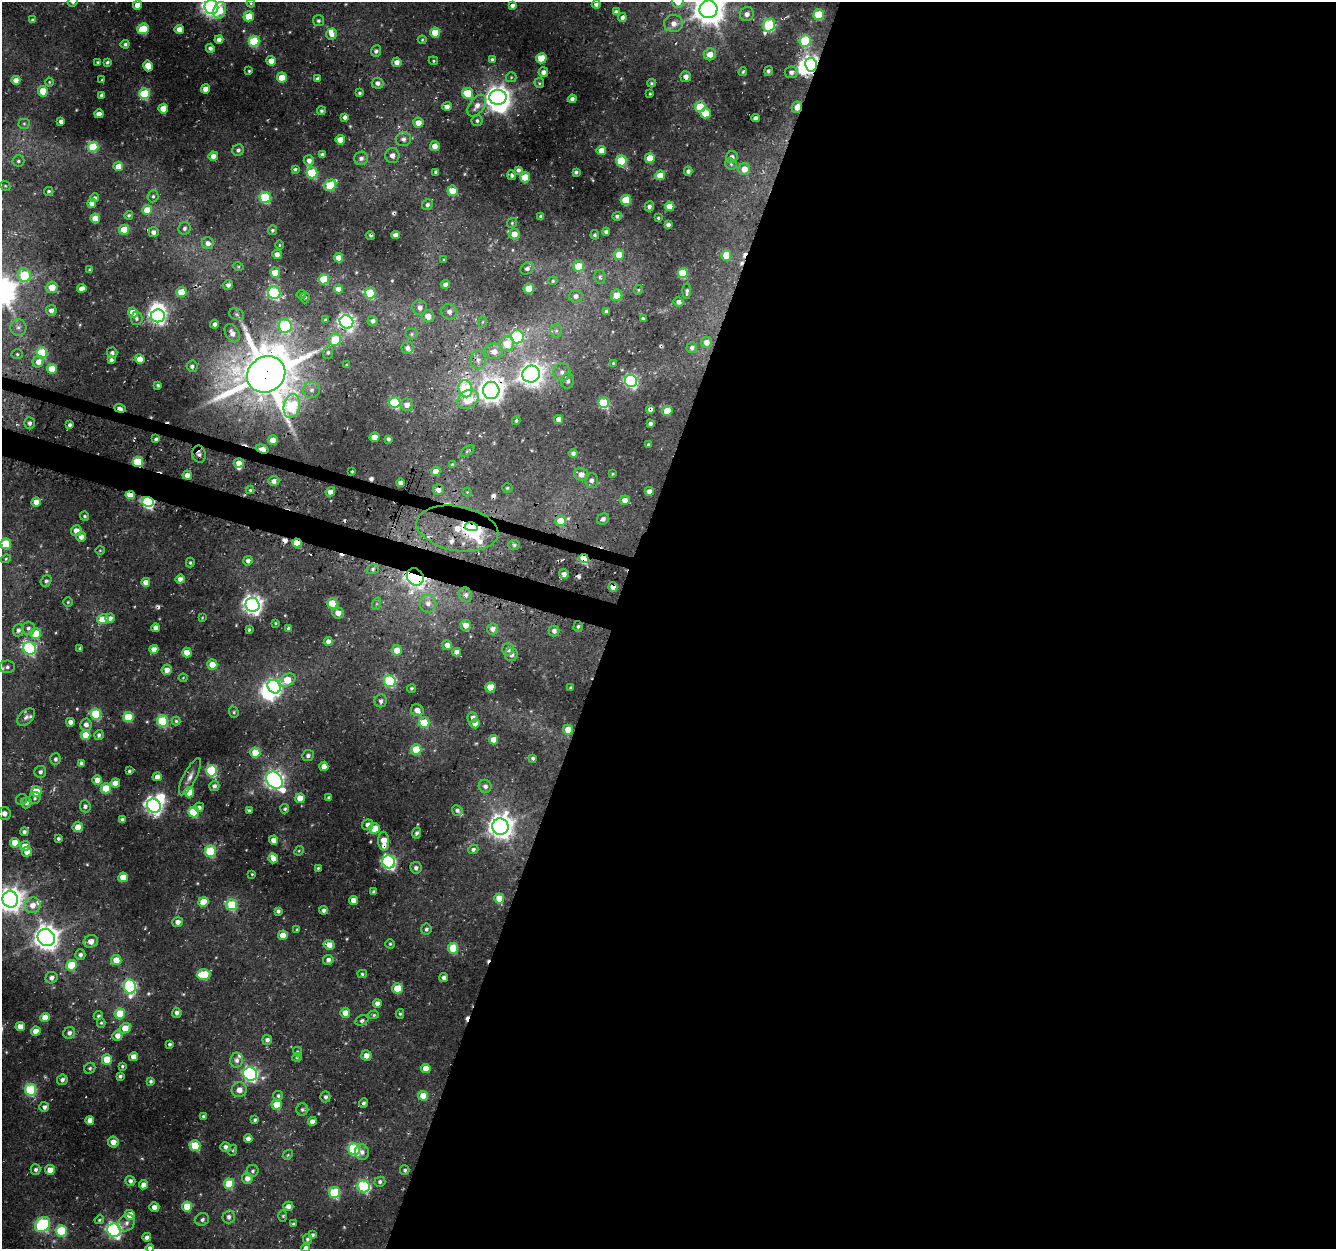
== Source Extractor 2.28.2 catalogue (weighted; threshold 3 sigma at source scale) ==
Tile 12 of 4 x 4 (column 4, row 3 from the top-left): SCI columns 4033-5366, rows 1572-2818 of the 5390 x 5589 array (HDU 1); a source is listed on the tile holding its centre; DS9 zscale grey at full resolution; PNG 1338 x 1251 px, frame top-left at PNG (2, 2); each listed source drawn as its Kron ellipse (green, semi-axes under 4 px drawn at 4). Shown black and unused: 56% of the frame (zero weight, under 3 of 4 exposures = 4% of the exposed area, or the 3 px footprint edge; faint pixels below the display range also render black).
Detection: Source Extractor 2.28.2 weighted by HDU 2 'WHT'; one run over the whole footprint, this tile lists its part. Background 0.0431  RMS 0.0049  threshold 0.0219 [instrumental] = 3 sigma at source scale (4.5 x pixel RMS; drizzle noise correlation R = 1.50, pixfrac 1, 0.0396/0.0396 arcsec/px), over >= 5 px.
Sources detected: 550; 6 inside a brighter object's white glare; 15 cosmic-ray / hot-pixel residue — neither listed nor drawn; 10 inside a brighter listed object's ellipse — not listed separately; of the other 519, all 500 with FLUX_AUTO >= 0.476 (the completeness limit of this list) listed and drawn (19 fainter detections not listed), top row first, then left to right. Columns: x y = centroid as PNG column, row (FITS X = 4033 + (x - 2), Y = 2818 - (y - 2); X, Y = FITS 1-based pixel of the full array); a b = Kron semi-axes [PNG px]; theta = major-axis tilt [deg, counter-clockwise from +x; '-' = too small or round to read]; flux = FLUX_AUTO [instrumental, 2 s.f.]
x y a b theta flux
73 2 5 5 - 1.2
678 2 6 6 - 5.1
251 3 4 4 - 0.61
596 4 4 4 - 1.5
137 5 4 4 - 7
512 5 4 3 - 1.7
211 7 7 7 - 270
708 9 9 8 - 830
220 10 8 6 72 8.4
616 12 4 4 - 1.6
747 14 7 6 - 2.6
819 15 5 5 - 23
249 16 5 5 - 11
622 17 4 4 - 1.9
33 20 4 3 - 0.95
318 21 5 5 - 1.2
674 24 9 8 - 3.4
769 25 6 6 - 53
143 29 6 5 - 20
179 29 4 4 - 4.5
435 32 5 5 - 12
332 34 5 5 - 2.9
219 39 4 4 - 2.6
422 40 4 4 - 0.54
254 41 5 5 - 34
805 41 6 5 - 35
125 44 4 4 - 1.2
210 48 4 4 - 1.8
376 51 5 5 - 1.5
710 54 6 6 - 5.2
541 58 5 5 - 14
492 59 4 4 - 1
271 61 4 4 - 4.8
433 61 5 4 - 0.5
98 62 3 3 - 0.61
107 62 4 3 - 0.97
397 62 4 4 - 2.8
811 65 7 6 - 260
148 66 5 4 - 7.6
249 71 3 3 - 0.52
768 71 5 4 - 1
543 72 5 4 - 2.5
743 72 4 3 - 0.6
791 72 6 6 - 2.3
511 77 5 5 - 0.67
686 77 5 5 - 2.4
282 78 5 5 - 10
318 79 4 4 - 1.5
16 80 4 4 - 3.9
102 80 3 2 - 0.48
49 82 4 4 - 0.48
378 83 6 5 - 2.3
539 83 5 4 - 0.69
652 83 4 3 - 0.7
206 89 4 4 - 4.8
43 91 5 5 - 10
360 93 3 3 - 0.84
468 93 5 5 - 17
144 94 5 5 - 31
650 94 3 2 - 0.55
102 95 4 3 - 1.6
498 97 9 7 2 360
572 99 4 4 - 2
447 106 5 4 - 2.5
477 106 12 7 54 4.4
700 107 5 5 - 26
797 107 6 5 - 4.6
163 109 5 4 - 7.1
321 111 4 4 - 0.89
705 113 5 5 - 10
99 114 4 4 - 3.3
345 117 4 4 - 1.7
755 118 4 4 - 2.4
61 121 4 4 - 2.4
477 121 5 5 - 1.2
418 123 5 5 - 5.8
24 124 5 5 - 0.76
403 139 7 7 - 2.5
340 140 5 5 - 7.8
435 146 5 5 - 4.2
93 147 5 5 - 29
238 150 6 5 - 1.5
601 150 5 4 - 5.7
322 154 4 3 - 1.2
392 155 7 7 - 3
213 156 4 4 - 4
732 157 6 5 - 2.1
361 158 7 6 - 2.2
650 158 5 5 - 11
309 160 5 5 - 3.1
18 161 6 5 - 1
621 161 5 5 - 30
731 164 6 5 - 1
118 166 5 4 - 5.5
295 169 4 3 - 1
744 169 6 5 - 6
518 170 4 4 - 1.6
688 171 4 4 - 1.7
436 172 4 4 - 1.8
576 172 4 3 - 1.4
312 173 5 5 - 36
512 175 5 3 - 0.97
660 175 5 5 - 9
525 177 5 5 - 18
330 185 6 5 - 27
5 186 5 4 - 0.63
49 191 4 4 - 0.91
452 191 5 5 - 8.4
153 196 6 5 - 1.1
265 197 5 5 - 43
95 198 4 3 - 1.2
626 200 5 5 - 21
92 203 4 4 - 3.2
427 205 5 5 - 1.3
649 206 5 4 - 1.5
670 206 5 4 - 8.1
147 210 5 5 - 9.8
129 215 4 4 - 0.88
541 216 4 3 - 1.2
617 216 5 4 - 1.4
95 218 5 5 - 10
658 218 3 3 - 0.66
512 223 5 4 - 0.73
668 225 4 4 - 1.7
184 228 6 6 - 1.4
124 230 5 5 - 10
272 230 5 4 - 0.83
153 232 5 5 - 2.2
606 232 4 4 - 1.4
514 234 5 5 - 6.1
396 235 4 4 - 3.4
595 235 5 4 - 0.91
370 236 4 2 - 0.66
208 243 6 5 - 2.8
279 245 5 3 - 0.48
277 254 4 4 - 3.2
619 255 5 5 - 8.8
726 255 5 5 - 9.3
339 258 5 4 - 4.8
444 260 3 3 - 0.5
238 266 5 3 - 0.5
579 266 5 5 - 14
527 268 7 5 38 1.7
90 270 3 3 - 1
275 273 5 5 - 9.6
683 273 5 5 - 24
24 275 7 6 - 23
600 277 7 5 -84 1.3
324 279 5 5 - 18
553 281 5 4 - 0.66
445 284 4 4 - 2.9
228 285 5 5 - 1.6
52 287 6 5 - 8.4
82 288 5 4 - 3
339 289 4 4 - 4.5
529 289 5 5 - 13
638 290 5 4 - 0.51
687 291 8 4 89 1.3
181 292 5 5 - 13
274 293 6 6 - 58
370 293 5 5 - 30
301 294 5 4 - 0.76
617 295 6 5 - 8.1
576 296 7 6 - 2.3
305 298 5 4 - 0.75
678 302 5 4 - 2
420 308 7 7 - 2.9
51 310 5 5 - 2.6
606 311 4 3 - 1.3
133 312 5 4 - 6.4
449 312 8 7 - 2.6
237 314 7 5 -21 1.2
158 316 7 6 - 170
428 316 6 6 - 4.7
137 318 6 6 - 1.4
643 319 3 3 - 0.93
325 320 4 3 - 0.57
373 321 5 5 - 2
346 322 7 6 - 180
483 322 5 3 - 0.58
215 324 4 4 - 1.9
285 326 7 6 - 48
18 327 8 8 - 2.3
556 331 7 6 - 1.5
232 333 10 6 -61 3.2
412 334 6 5 - 1.1
517 337 6 6 - 50
335 340 6 6 - 19
707 342 5 5 - 3.7
507 344 7 7 - 11
692 347 5 5 - 1.9
407 348 6 6 - 2.1
494 351 9 8 - 4.5
328 352 6 5 - 1.3
42 353 5 5 - 37
112 353 5 5 - 1.4
17 354 5 5 - 0.88
140 359 5 4 - 6.6
111 360 4 4 - 1.7
478 360 9 7 86 2.8
38 362 6 5 - 4.4
613 363 4 4 - 0.54
347 365 4 3 - 0.67
192 366 5 5 - 1.4
52 369 5 5 - 12
562 372 9 8 - 2.7
266 374 20 17 32 2500
531 374 9 8 - 370
568 381 8 6 77 1.6
631 381 6 6 - 88
158 385 3 3 - 0.84
465 389 9 7 -77 30
311 390 8 8 - 2.5
491 391 8 8 - 540
468 399 11 8 37 18
395 403 5 5 - 44
604 403 5 5 - 38
407 405 6 6 - 3.1
292 406 12 8 77 54
120 408 6 3 -20 3.6
650 409 4 4 - 1.4
667 411 5 5 - 12
559 419 4 4 - 4.3
516 421 4 3 - 0.75
29 423 5 5 - 1.8
650 423 4 3 - 1.1
70 425 3 3 - 1.3
374 437 5 5 - 5.8
156 439 3 3 - 1.1
388 439 4 3 - 1
273 440 5 5 - 5.6
648 445 3 3 - 0.87
262 449 7 3 -16 12
467 451 8 4 36 0.91
573 453 4 4 - 1.6
199 454 8 6 -81 2.3
138 462 5 5 - 32
239 463 5 4 - 4
452 464 4 3 - 0.66
352 471 3 2 - 0.54
436 471 5 4 - 5.5
581 474 7 6 - 3.9
612 474 3 3 - 0.5
187 475 4 4 - 2.7
591 480 7 7 - 1.9
274 481 5 5 - 2.7
401 483 4 4 - 3.3
507 488 5 4 - 0.65
250 490 4 4 - 0.69
438 490 5 5 - 2.9
649 491 4 4 - 3.5
330 492 5 4 - 3.7
467 492 4 4 - 0.5
130 495 4 3 - 21
625 500 5 4 - 3.7
36 502 4 4 - 5.2
148 502 6 5 - 95
84 516 5 4 - 0.76
603 519 6 5 - 1.5
560 521 5 5 - 12
472 527 7 4 -10 180
457 528 41 22 -10 60
76 531 5 5 - 4.3
81 537 5 5 - 3.1
297 543 5 4 - 16
6 544 5 5 - 17
514 545 6 5 - 0.98
100 550 4 4 - 0.5
584 558 5 4 - 31
6 559 5 4 - 0.67
248 561 4 4 - 2
190 563 5 4 - 0.84
373 569 6 5 - 1.1
564 574 5 4 - 2.9
415 577 9 8 - 250
180 579 4 4 - 3.2
46 581 6 5 - 1.1
146 582 4 4 - 4.5
613 587 5 4 - 4.1
466 595 7 6 - 1.6
68 602 5 4 - 0.61
332 603 5 5 - 20
428 603 9 8 - 3.2
376 604 6 4 71 0.82
253 605 7 7 - 300
338 613 6 5 - 4.2
110 618 5 4 - 2.3
202 618 4 4 - 0.52
103 619 5 5 - 9.8
276 623 3 2 - 0.49
466 625 5 5 - 4.2
578 626 5 4 - 1.2
28 628 7 6 - 1.8
156 628 4 4 - 4.1
288 628 4 4 - 0.9
492 629 6 5 - 2.8
18 630 6 5 - 1.7
249 630 4 3 - 0.72
554 631 5 5 - 2.3
36 634 5 5 - 23
328 641 4 4 - 2.8
447 645 5 5 - 3.3
29 648 7 6 - 80
80 648 4 3 - 1.1
154 649 4 4 - 4
508 649 6 5 - 2.4
397 650 5 5 - 6.3
187 652 5 4 - 7.1
457 652 4 4 - 4.1
511 655 6 6 - 2.1
212 665 5 5 - 8.3
7 667 8 6 -1 1.8
167 670 5 5 - 3.6
183 678 4 4 - 0.48
287 680 8 6 29 11
390 681 6 6 - 54
274 687 7 6 - 130
490 687 5 5 - 14
412 688 4 4 - 0.74
571 688 4 3 - 0.9
381 701 6 6 - 1.7
417 710 6 5 - 3.6
234 712 6 4 -70 0.78
96 714 5 5 - 31
26 717 10 6 44 2.3
128 717 5 5 - 22
473 718 5 5 - 2.3
162 721 5 5 - 34
176 721 4 4 - 0.73
70 722 4 4 - 2.3
424 723 5 5 - 18
475 724 4 4 - 5.5
86 725 6 6 - 2.5
568 730 5 5 - 6.2
85 735 5 5 - 12
99 735 5 5 - 1.5
494 740 5 4 - 6
416 750 5 5 - 15
255 753 5 5 - 12
308 755 6 5 - 1.5
533 758 4 4 - 1.1
55 759 6 5 - 1.2
81 763 4 3 - 1.7
324 766 5 4 - 4.9
129 771 4 3 - 0.82
212 771 6 5 - 54
40 772 6 6 - 1.5
157 777 4 4 - 3.1
190 777 20 6 63 3.4
97 780 5 4 - 5.3
274 780 9 7 -51 210
115 783 5 4 - 5
214 786 5 5 - 1.9
485 786 6 6 - 1.9
106 788 5 5 - 13
36 791 5 5 - 11
189 792 5 5 - 14
35 798 6 5 - 1.1
300 798 5 5 - 9.5
329 798 4 3 - 1.2
22 799 6 5 - 0.86
26 803 5 5 - 1.5
85 806 6 5 - 1.6
154 806 7 6 - 220
199 807 5 4 - 1.6
285 809 4 4 - 0.85
249 810 4 3 - 1.3
457 810 5 5 - 1.7
194 812 5 5 - 30
4 813 6 6 - 2.6
122 820 4 4 - 1.9
367 825 5 5 - 2.5
78 827 5 5 - 5.3
500 827 8 8 - 510
374 829 5 5 - 14
24 832 4 4 - 1.5
416 833 5 4 - 1.2
58 838 3 3 - 1.1
274 840 4 4 - 3.5
384 841 9 5 -87 8.6
15 843 5 5 - 9.5
25 846 5 5 - 6.9
473 849 5 4 - 1.4
210 851 5 5 - 36
299 851 5 4 - 0.56
27 852 5 5 - 5.1
273 858 5 4 - 4.2
389 862 6 6 - 130
318 868 3 3 - 0.62
416 868 6 5 - 1.8
252 874 4 4 - 0.53
123 877 5 5 - 11
374 892 4 3 - 1.2
499 898 5 5 - 11
10 899 8 8 - 490
353 900 4 4 - 6.1
203 902 5 5 - 11
33 905 8 7 - 5.1
232 905 5 5 - 28
324 910 4 4 - 1.7
278 911 4 4 - 1.5
178 922 5 5 - 3
426 929 5 5 - 1.4
297 930 4 3 - 0.58
283 935 5 4 - 6.8
46 937 9 8 - 530
91 941 7 6 - 4.1
390 944 4 4 - 0.65
329 945 5 4 - 4.6
453 948 5 5 - 22
80 955 5 5 - 1.8
116 960 5 5 - 7.8
328 960 5 5 - 2.3
72 965 5 5 - 23
204 974 7 5 1 25
362 974 5 4 - 0.82
444 977 4 4 - 2.3
51 978 6 5 - 2.2
130 986 7 6 - 82
397 988 5 5 - 17
377 1003 4 4 - 3
177 1013 5 5 - 1.5
345 1013 5 5 - 5.5
120 1014 5 5 - 15
400 1014 5 4 - 0.74
374 1015 5 4 - 0.71
98 1016 5 4 - 0.84
45 1018 5 4 - 8.4
362 1020 7 4 25 1.1
101 1023 4 4 - 0.67
20 1027 4 4 - 5.8
125 1028 6 5 - 7.3
36 1031 5 4 - 5
69 1033 6 5 - 2
117 1036 5 5 - 4
267 1040 5 5 - 1.8
170 1044 3 3 - 0.97
297 1052 5 4 - 0.63
366 1055 5 5 - 3.3
133 1057 4 4 - 4.9
297 1057 5 4 - 0.74
107 1059 5 5 - 13
237 1060 7 6 - 2.2
122 1066 3 3 - 0.74
90 1068 6 5 - 1
426 1068 5 4 - 5.3
250 1074 7 6 - 120
120 1076 4 3 - 1.1
62 1080 5 5 - 1.8
151 1081 3 3 - 0.99
31 1090 6 5 - 46
239 1090 7 7 - 3.6
278 1096 5 5 - 1.1
423 1096 5 5 - 9.8
325 1097 5 5 - 1.2
364 1103 5 4 - 1
277 1105 5 5 - 12
44 1107 5 5 - 2
302 1109 6 6 - 1.2
203 1116 4 3 - 0.86
90 1120 4 4 - 3.9
255 1120 3 3 - 0.95
312 1121 4 4 - 3.3
248 1139 4 4 - 2.1
113 1142 5 5 - 4
195 1145 5 5 - 22
226 1147 5 5 - 2.1
354 1149 6 5 - 50
233 1150 5 3 - 0.61
362 1152 7 7 - 2.3
288 1155 5 4 - 0.67
36 1170 5 5 - 1.5
50 1170 5 4 - 7.1
405 1170 5 4 - 1.1
253 1171 6 6 - 1.2
247 1178 5 5 - 3.9
130 1181 5 5 - 1.7
380 1182 5 5 - 1.4
229 1184 5 5 - 20
143 1185 5 4 - 3.2
364 1186 6 6 - 53
334 1193 5 5 - 35
187 1206 5 5 - 15
288 1206 5 4 - 3.1
154 1207 5 4 - 2.4
130 1215 5 5 - 6.5
283 1216 6 4 -89 0.76
229 1217 6 6 - 2.1
202 1219 7 6 - 1.7
99 1220 5 4 - 0.72
126 1223 9 7 44 2.4
293 1224 3 3 - 0.81
43 1225 8 6 41 69
114 1230 7 6 - 150
62 1231 5 5 - 31
313 1235 4 3 - 1.2
147 1237 4 4 - 1.9
307 1239 5 4 - 1.1
150 1248 4 4 - 2.3
306 1248 4 4 - 2.6
Overlapping masked pixels (flux is a lower limit): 21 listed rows (the first 20) at x y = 805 41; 811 65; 686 77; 797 107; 181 292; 266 374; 120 408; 650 409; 262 449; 199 454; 138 462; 438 490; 130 495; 148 502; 472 527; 457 528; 297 543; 584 558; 415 577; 613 587
Isophote crosses this tile's border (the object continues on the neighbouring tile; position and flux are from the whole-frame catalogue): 8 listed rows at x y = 73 2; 678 2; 211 7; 708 9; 7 667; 10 899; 150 1248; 306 1248